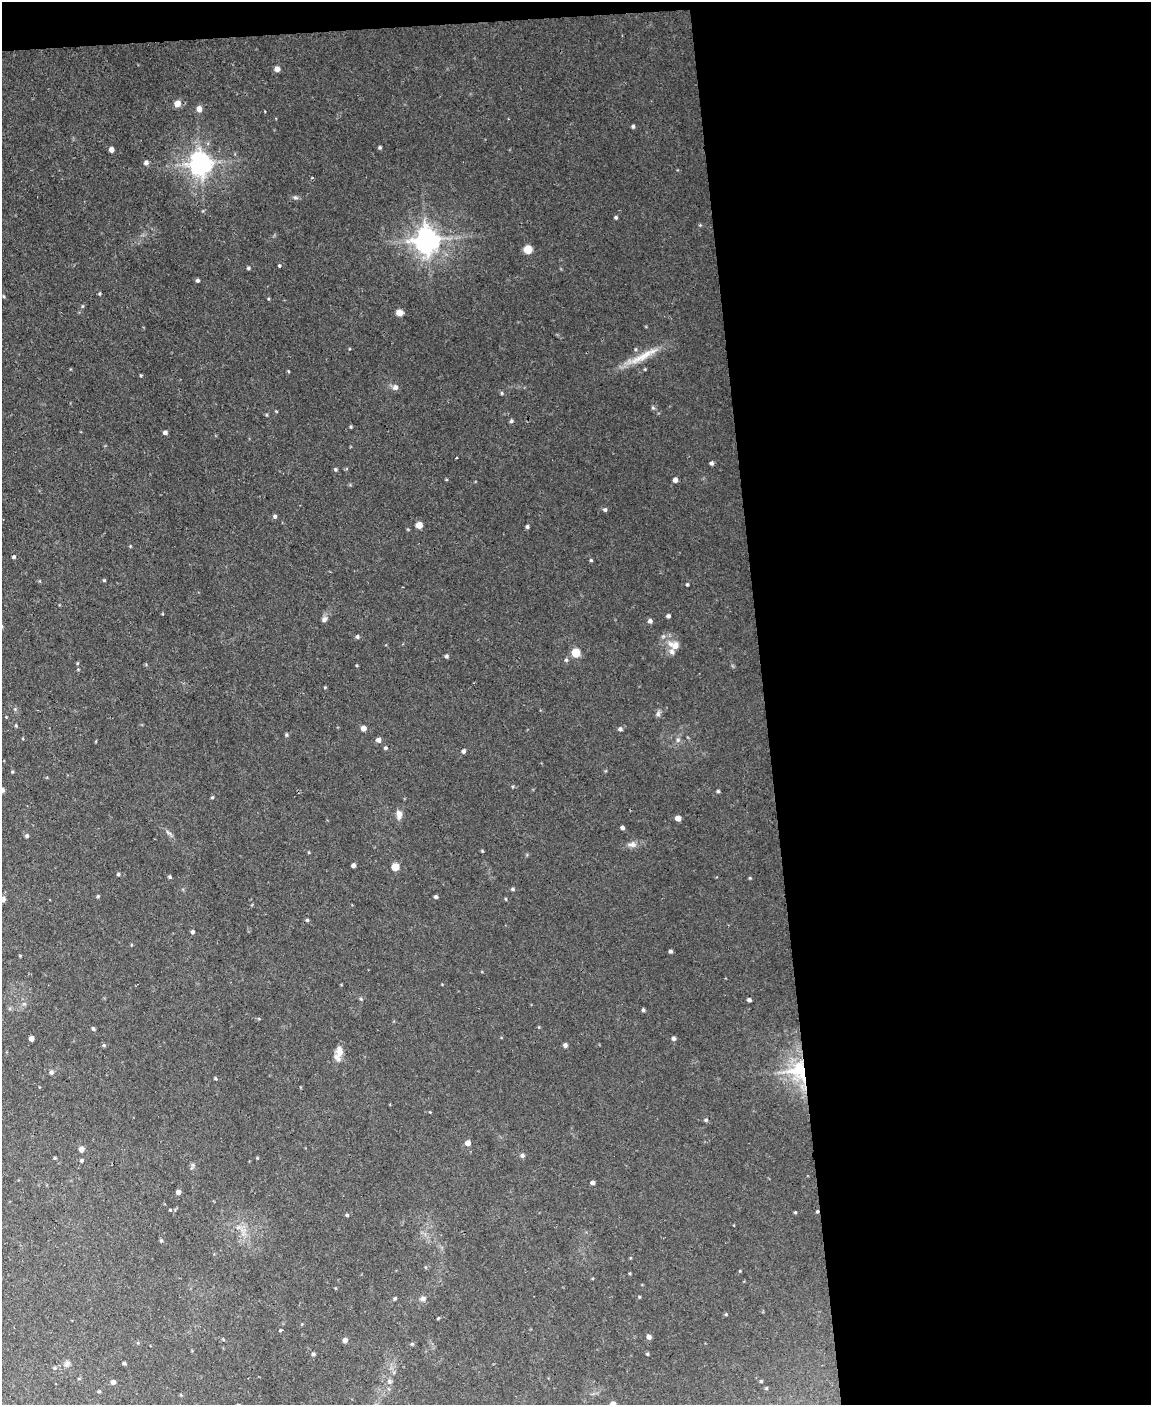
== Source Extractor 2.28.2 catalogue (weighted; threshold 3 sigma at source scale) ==
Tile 4 of 4 x 3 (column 4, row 1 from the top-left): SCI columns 3448-4596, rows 3041-4443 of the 4596 x 4572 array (HDU 1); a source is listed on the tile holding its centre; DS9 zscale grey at full resolution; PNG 1153 x 1407 px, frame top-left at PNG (2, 2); no overlay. Shown black and unused: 35% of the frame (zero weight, under 2 of 3 exposures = <1% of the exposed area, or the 3 px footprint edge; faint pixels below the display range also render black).
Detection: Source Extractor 2.28.2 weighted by HDU 2 'WHT'; one run over the whole footprint, this tile lists its part. Background 0.0545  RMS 0.0055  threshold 0.0245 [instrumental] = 3 sigma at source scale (4.5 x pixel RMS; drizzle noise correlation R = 1.50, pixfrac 1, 0.05/0.05 arcsec/px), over >= 5 px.
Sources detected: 135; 1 cosmic-ray / hot-pixel residue — not listed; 3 inside a brighter listed object's ellipse — not listed separately; the other 131 listed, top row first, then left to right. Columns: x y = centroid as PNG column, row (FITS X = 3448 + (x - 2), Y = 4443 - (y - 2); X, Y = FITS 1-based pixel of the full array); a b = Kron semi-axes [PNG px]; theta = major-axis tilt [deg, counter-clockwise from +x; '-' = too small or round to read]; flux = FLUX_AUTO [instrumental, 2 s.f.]
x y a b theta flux
277 69 6 6 - 2.3
177 104 7 7 - 3.5
199 109 7 6 - 3.2
509 119 3 2 - 0.43
633 126 5 4 - 0.97
380 147 4 4 - 0.77
111 150 5 4 - 2.7
146 163 5 5 - 1.7
201 163 7 7 - 500
295 197 7 5 -17 1.1
616 217 5 4 - 0.8
427 240 8 8 - 590
528 249 6 6 - 9.2
279 266 3 3 - 0.59
248 268 5 4 - 0.79
197 280 4 4 - 1
99 294 5 3 - 0.63
4 296 5 3 - 0.52
268 299 5 3 - 0.54
399 312 6 5 - 5.1
642 356 53 8 27 12
141 375 5 3 - 0.55
395 387 8 7 - 2.1
502 393 5 4 - 0.69
653 408 6 4 -19 0.78
276 411 5 3 - 0.43
511 421 5 5 - 0.98
351 427 5 3 - 0.56
165 433 5 4 - 1.6
456 458 2 2 - 0.67
711 463 4 4 - 1.2
335 469 5 4 - 0.78
675 480 4 4 - 2.6
605 510 5 5 - 1
275 516 5 5 - 1.3
419 525 5 5 - 5.7
527 527 4 4 - 1
14 557 5 4 - 0.82
591 560 4 4 - 0.65
104 580 4 4 - 0.56
687 584 4 3 - 0.68
668 616 4 4 - 1.4
324 619 8 6 49 2
650 621 5 5 - 1.6
357 637 5 5 - 0.93
675 646 12 10 62 4.4
575 653 5 5 - 26
446 656 5 4 - 1.1
566 660 5 5 - 0.88
325 687 5 3 - 0.45
658 714 7 6 - 1.4
16 725 5 3 - 0.56
363 728 5 5 - 2.8
620 729 6 5 - 1.3
286 735 6 3 -82 0.72
378 740 6 5 - 2.1
678 740 6 5 - 1.2
385 748 4 4 - 0.95
463 751 4 4 - 1.4
12 772 4 4 - 0.61
2 790 7 5 27 1.8
718 791 4 4 - 0.77
212 797 4 4 - 0.6
399 815 12 7 -88 3.4
678 818 5 5 - 3.5
622 827 5 4 - 1.4
168 833 12 3 -36 1.4
27 836 5 5 - 1
632 844 11 7 1 2.6
482 851 5 3 - 0.53
353 865 4 4 - 1.8
395 867 5 5 - 10
118 874 4 4 - 0.67
169 877 4 4 - 0.77
513 889 5 4 - 0.89
98 896 5 4 - 0.68
436 897 4 4 - 1.1
3 899 7 6 - 1.5
506 899 4 3 - 0.48
307 920 4 4 - 0.81
192 932 4 4 - 1.1
670 951 4 4 - 1.1
20 956 5 3 - 0.47
361 999 5 4 - 0.69
749 1000 4 3 - 1.4
643 1010 5 4 - 0.84
93 1029 5 4 - 0.97
31 1038 4 4 - 2.8
674 1038 5 4 - 1.5
104 1045 5 4 - 0.84
565 1045 5 5 - 1.5
339 1051 15 9 85 4.4
799 1071 31 25 -52 34
51 1072 6 5 - 1.1
215 1078 5 3 - 0.6
430 1112 3 3 - 0.35
706 1120 5 4 - 0.86
468 1143 5 4 - 4.6
81 1149 5 5 - 2.9
522 1155 6 5 - 1.3
55 1158 4 4 - 0.55
257 1158 4 3 - 0.46
82 1160 5 5 - 1
193 1165 6 6 - 1.1
592 1183 4 4 - 1.7
178 1192 4 4 - 2.5
170 1210 3 3 - 0.51
817 1211 5 3 - 0.7
795 1212 4 4 - 0.53
347 1215 4 4 - 0.78
238 1227 6 6 - 1.6
161 1241 5 3 - 0.56
639 1297 5 3 - 0.46
395 1298 4 4 - 0.75
423 1298 8 6 10 2
726 1314 5 4 - 0.61
438 1318 5 3 - 0.52
280 1330 4 3 - 0.81
649 1337 5 5 - 2
345 1340 5 5 - 2
412 1344 5 5 - 0.73
313 1354 5 4 - 0.96
647 1354 5 4 - 0.65
124 1363 4 4 - 0.88
67 1364 8 6 53 1.8
390 1381 7 7 - 1.6
761 1381 4 3 - 0.6
113 1382 5 5 - 2
99 1392 5 3 - 0.54
181 1395 5 3 - 0.51
613 1404 5 5 - 3.1
Overlapping masked pixels (flux is a lower limit): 2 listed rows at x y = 799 1071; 817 1211
Isophote crosses this tile's border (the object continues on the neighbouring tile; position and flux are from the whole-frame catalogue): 2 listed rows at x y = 2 790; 613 1404